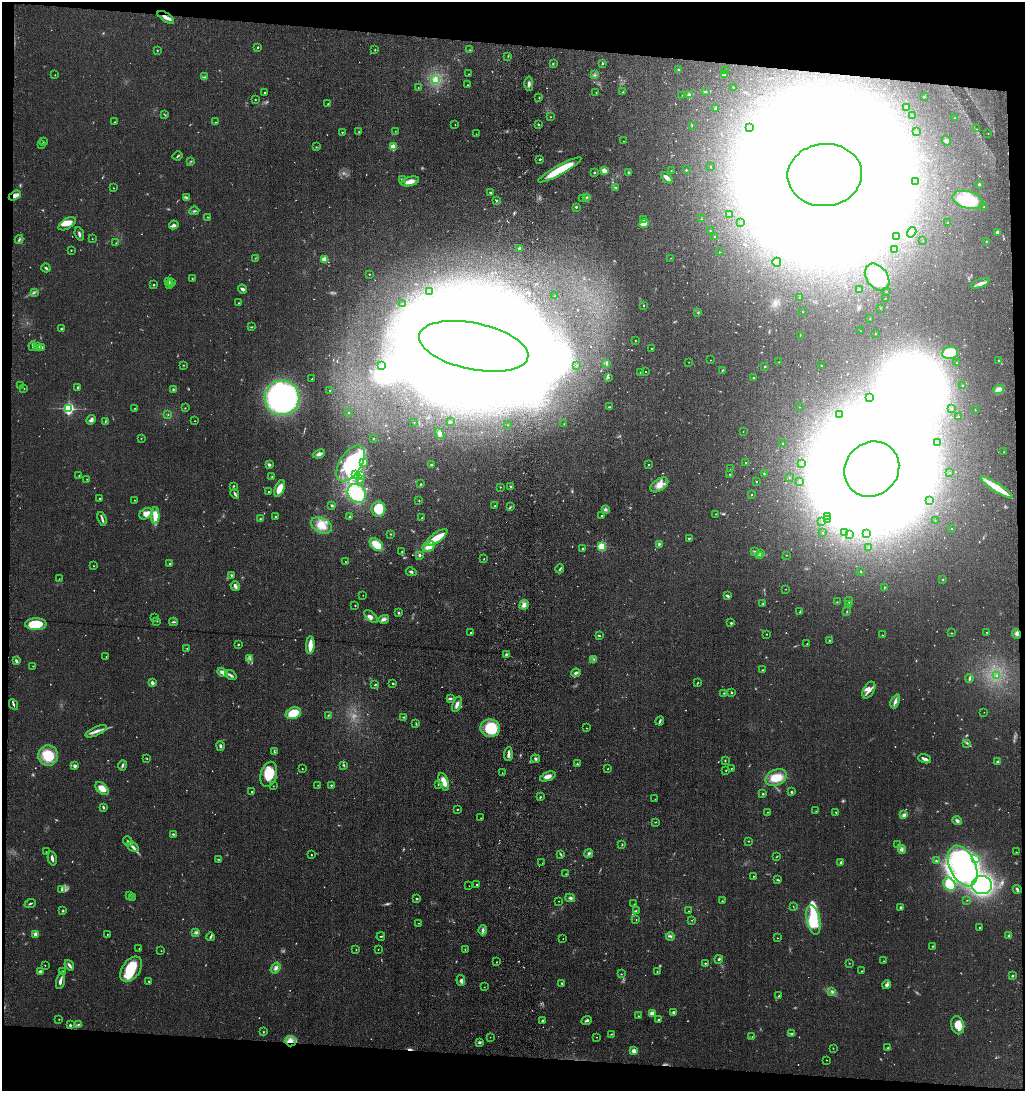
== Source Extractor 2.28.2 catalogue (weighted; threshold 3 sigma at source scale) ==
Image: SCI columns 207-4296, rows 3-4358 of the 4543 x 4361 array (HDU 1 of 3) = the unmasked area's bounding box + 8 px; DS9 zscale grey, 4 x 4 block average (1 PNG px = mean of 4 x 4 image px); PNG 1027 x 1093 px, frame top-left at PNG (2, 2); each listed source drawn as its Kron ellipse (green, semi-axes under 4 px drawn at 4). Shown black and unused: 9% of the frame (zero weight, under 3 of 4 exposures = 5% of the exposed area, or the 3 px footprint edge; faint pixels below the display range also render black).
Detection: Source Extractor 2.28.2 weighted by HDU 2 'WHT'. Background 0.0674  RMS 0.0074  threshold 0.0332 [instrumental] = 3 sigma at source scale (4.5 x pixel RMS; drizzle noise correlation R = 1.50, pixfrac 1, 0.05/0.05 arcsec/px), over >= 5 px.
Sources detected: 916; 56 too faint to see at this stretch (4 x 4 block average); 133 inside a brighter object's white glare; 5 cosmic-ray / hot-pixel residue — neither listed nor drawn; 4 coinciding with a brighter row at this scale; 27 inside a brighter listed object's ellipse — not listed separately; of the other 691, all 500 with FLUX_AUTO >= 1.37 (the completeness limit of this list) listed and drawn (191 fainter detections not listed), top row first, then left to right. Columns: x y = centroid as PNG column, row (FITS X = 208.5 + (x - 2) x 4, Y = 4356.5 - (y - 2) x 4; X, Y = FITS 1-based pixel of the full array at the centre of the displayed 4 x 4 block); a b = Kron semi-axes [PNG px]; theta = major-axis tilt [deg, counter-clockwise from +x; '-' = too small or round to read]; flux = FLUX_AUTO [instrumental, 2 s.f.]
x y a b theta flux
166 17 9 3 -34 22
258 47 2 2 - 4.8
157 50 2 2 - 3.2
375 50 2 2 - 1.9
470 50 2 2 - 1.9
508 56 3 2 - 2.5
553 63 3 2 - 3
602 63 3 2 - 3.9
678 69 2 2 - 6.9
726 71 3 2 - 5
469 74 2 2 - 2.9
55 75 2 2 - 1.6
594 75 2 2 - 2.2
724 75 4 2 - 5.4
205 77 2 2 - 2
435 79 3 3 - 16
529 84 7 3 -88 13
467 85 2 2 - 3.9
418 87 2 2 - 1.6
733 87 2 2 - 4.2
705 91 3 2 - 3
596 92 2 2 - 1.5
623 92 2 2 - 1.6
264 93 2 2 - 6.6
682 95 2 2 - 1.6
689 95 3 3 - 7.6
539 97 2 2 - 1.5
924 97 2 2 - 1.8
255 100 2 2 - 4.5
328 104 2 2 - 3.5
907 107 3 2 - 7.4
715 108 3 2 - 7.2
164 114 3 2 - 2.2
912 115 2 2 - 2.3
550 117 2 2 - 2.6
955 118 2 2 - 1.4
115 122 2 2 - 1.6
215 122 2 2 - 1.9
455 124 2 2 - 1.5
538 124 3 2 - 3.7
692 126 2 2 - 1.7
750 128 2 2 - 1.4
977 129 2 2 - 2.2
359 131 2 2 - 1.5
395 131 2 2 - 1.5
342 132 2 2 - 2.4
916 132 2 2 - 7.7
988 133 2 2 - 2
476 134 3 2 - 2.4
623 141 2 2 - 1.6
946 141 5 3 - 15
43 142 2 2 - 1.9
42 144 2 2 - 2.5
316 147 2 2 - 2.1
393 147 2 2 - 200
177 156 5 2 - 4.4
540 159 2 2 - 11
191 161 2 2 - 1.9
710 167 2 2 - 2.2
560 170 24 4 29 160
671 170 2 2 - 1.6
686 170 2 2 - 4.4
604 171 2 2 - 85
629 172 3 2 - 6.7
594 173 2 2 - 6.3
825 175 37 31 5 41000
667 178 7 3 -45 21
402 180 3 2 - 4.4
410 181 9 4 14 32
916 182 2 2 - 1.8
979 184 2 2 - 11
616 187 2 2 - 2.8
113 188 2 2 - 1.8
490 192 2 2 - 3.9
15 196 6 3 30 35
587 197 2 2 - 2.5
187 198 4 2 - 6.7
583 198 2 2 - 2.2
496 200 2 2 - 2.9
968 200 16 8 -15 170
576 207 2 2 - 5.2
984 207 2 2 - 1.7
194 211 5 2 - 5.9
729 215 2 2 - 24
208 217 2 2 - 2.3
702 219 2 2 - 2.1
644 220 4 2 - 5.3
741 223 2 2 - 2.7
948 223 2 2 - 4
67 224 9 5 31 45
644 224 5 3 - 48
174 225 5 3 - 13
710 231 2 2 - 1.7
912 232 5 2 - 11
997 232 2 2 - 39
79 234 7 2 -72 9.5
715 237 2 2 - 2.4
896 237 3 2 - 4.5
19 239 4 2 - 5.7
92 239 2 2 - 1.7
923 241 2 2 - 1.7
986 241 2 2 - 5.6
116 243 2 2 - 1.8
520 249 2 2 - 14
894 249 2 2 - 2.5
71 250 2 2 - 3.8
719 252 2 2 - 1.6
255 258 2 2 - 1.5
670 258 2 2 - 1.4
324 259 2 2 - 140
777 262 4 3 - 22
46 268 5 2 - 6.2
369 274 2 2 - 5.5
877 277 15 10 -54 210
192 278 2 2 - 2.9
169 281 3 2 - 2.5
172 282 2 2 - 2.1
980 283 10 3 21 18
170 284 3 2 - 5.5
154 285 2 2 - 5.1
243 289 5 3 - 9.1
860 289 3 3 - 5.3
429 291 2 2 - 1.7
886 291 2 2 - 2
34 292 2 2 - 3.5
555 295 2 2 - 1.4
799 298 2 2 - 1.6
885 298 2 2 - 2.5
239 303 3 2 - 2.8
403 303 2 2 - 1.8
644 306 2 2 - 5
880 308 2 2 - 1.6
698 312 4 2 - 2.8
802 312 2 2 - 1.9
870 319 2 2 - 2.4
251 327 4 2 - 2.8
61 329 2 2 - 3.8
861 331 2 2 - 1.8
875 334 2 2 - 2.4
800 335 2 2 - 1.5
635 340 2 2 - 1.9
33 346 5 2 - 7.8
38 346 4 3 - 15
474 346 56 23 -12 22000
42 347 4 2 - 7.1
651 348 2 2 - 2.3
950 353 8 6 10 150
711 360 2 2 - 1.5
998 360 2 2 - 1.7
689 362 2 2 - 2.5
779 362 2 2 - 2.4
606 363 3 2 - 4.2
957 363 2 2 - 4.4
183 365 2 2 - 1.9
577 365 2 2 - 1.7
821 365 2 2 - 4.9
381 366 3 2 - 8.3
765 366 2 2 - 8.4
722 370 3 2 - 3.1
640 372 2 2 - 7
645 372 2 2 - 1.8
608 377 2 2 - 2.9
753 378 2 2 - 3.1
312 379 2 2 - 4
20 385 2 2 - 1.9
962 385 2 2 - 3.1
78 387 2 2 - 8.3
24 388 2 2 - 3.2
173 389 2 2 - 6.1
999 389 5 4 - 18
330 390 2 2 - 2.7
282 398 17 17 - 1100
869 398 2 2 - 1.5
609 407 3 2 - 3.7
799 407 2 2 - 1.5
68 408 2 2 - 870
135 408 2 2 - 2
185 408 2 2 - 1.9
951 409 2 2 - 3.5
975 410 2 2 - 1.9
348 413 2 2 - 2.2
168 414 2 2 - 2.2
839 414 2 2 - 3
958 417 2 2 - 10
91 420 5 3 - 15
195 421 2 2 - 1.7
105 422 3 2 - 3.5
414 422 2 2 - 1.7
450 422 4 2 - 3.7
564 424 2 2 - 1.6
508 425 2 2 - 2.1
743 431 2 2 - 2.5
439 434 6 4 -53 13
141 438 2 2 - 1.9
373 438 3 2 - 1.9
783 443 2 2 - 3
937 443 2 2 - 3
1004 452 2 2 - 1.6
319 454 6 2 21 21
364 462 4 3 - 13
351 463 20 10 57 280
746 463 2 2 - 3.4
802 463 3 2 - 4.7
269 465 3 3 - 8
431 465 3 2 - 4
648 465 2 2 - 5.8
730 469 2 2 - 1.5
872 469 29 26 47 26000
950 472 2 2 - 1.8
356 474 3 2 - 4.7
730 474 3 2 - 3.3
764 474 2 2 - 2.8
361 475 2 2 - 1.5
79 476 2 2 - 1.9
272 477 2 2 - 4.2
789 477 3 2 - 1.9
87 479 2 2 - 1.8
361 479 2 2 - 1.5
800 481 2 2 - 2.9
756 482 2 2 - 4.2
421 484 2 2 - 6.3
659 485 10 5 34 37
233 486 3 2 - 2.9
511 486 3 2 - 5.6
500 487 2 2 - 2.6
996 487 19 4 -32 95
280 488 9 4 69 43
268 492 2 2 - 2.1
357 493 10 8 -49 230
235 494 5 2 - 8.7
752 495 2 2 - 4.2
100 498 2 2 - 4
134 500 2 2 - 2.6
929 500 2 2 - 3.7
419 501 2 2 - 2.4
332 505 3 3 - 4.6
495 506 2 2 - 3.6
510 507 2 2 - 2.5
378 509 8 7 - 93
605 509 4 3 - 8.1
146 514 7 5 34 33
716 514 2 2 - 1.6
155 516 8 3 90 73
601 516 2 2 - 4.2
827 516 2 2 - 1.7
276 517 3 2 - 3.2
350 517 2 2 - 3.9
422 518 2 2 - 8.2
102 519 7 2 -74 10
260 519 3 2 - 2.3
827 520 3 2 - 7.3
935 521 2 2 - 2
822 522 2 2 - 2.5
321 525 11 7 -26 58
952 528 2 2 - 2.1
845 532 2 2 - 1.4
822 533 2 2 - 1.6
867 533 2 2 - 2.1
391 534 2 2 - 1.7
849 534 2 2 - 1.7
436 538 13 5 35 65
689 538 3 2 - 3.5
659 544 3 2 - 6
376 545 7 5 -42 79
429 546 6 5 - 41
602 546 2 2 - 440
869 548 3 2 - 3.4
582 549 3 2 - 5.1
402 551 3 2 - 2.5
755 551 3 2 - 3.4
761 553 3 2 - 4.4
420 555 2 2 - 9.9
760 555 3 2 - 3.7
786 555 2 2 - 2
484 559 2 2 - 2.1
346 562 2 2 - 2.2
170 564 2 2 - 2.5
93 566 2 2 - 2.5
560 569 4 2 - 5.7
861 571 2 2 - 5.8
411 572 5 2 - 6.9
231 575 3 2 - 4.7
59 579 2 2 - 2.2
943 579 2 2 - 2.6
235 586 5 3 - 12
884 587 2 2 - 4.3
786 589 2 2 - 1.4
363 595 2 2 - 1.8
727 596 4 2 - 7.1
849 601 4 2 - 5.4
837 602 2 2 - 2.2
763 604 2 2 - 3.4
355 605 2 2 - 3.5
524 605 5 4 - 17
849 605 2 2 - 1.7
800 611 3 2 - 2.5
847 612 2 2 - 2.5
399 613 2 2 - 5.8
155 617 2 2 - 2.2
371 617 8 4 -40 15
384 619 5 3 - 16
157 621 2 2 - 2.3
173 622 4 2 - 6.8
731 623 2 2 - 13
36 624 11 6 0 110
471 632 2 2 - 7.1
986 632 2 2 - 1.8
952 633 3 2 - 2.2
767 634 2 2 - 3.8
1016 634 5 2 - 9.1
882 635 2 2 - 2.1
599 636 3 2 - 4.5
829 640 2 2 - 2.8
238 644 2 2 - 3.5
807 644 2 2 - 1.8
310 645 9 2 86 61
187 648 2 2 - 2.2
506 654 3 2 - 5.1
106 656 2 2 - 2
250 659 2 2 - 4.7
594 659 2 2 - 1.8
16 661 3 2 - 9.5
33 666 3 2 - 1.7
763 670 2 2 - 2.8
223 672 5 3 - 25
576 673 4 3 - 10
231 675 6 2 -34 9.8
997 675 2 2 - 2.7
969 678 4 2 - 7
152 683 2 2 - 18
393 683 2 2 - 4.4
697 683 3 2 - 2.8
375 685 4 2 - 2.6
869 690 9 5 59 25
731 692 3 2 - 3.7
724 693 2 2 - 2.5
450 698 4 2 - 8.8
895 701 7 3 66 15
14 704 5 2 - 6.1
457 704 8 3 69 19
984 712 2 2 - 1.6
293 713 8 5 24 110
328 715 4 2 - 2.6
404 717 2 2 - 3
660 721 4 2 - 7.3
416 724 3 2 - 3.7
490 728 10 8 -10 200
586 728 2 2 - 1.6
96 731 11 3 25 21
967 743 3 2 - 4.8
220 746 5 2 - 8.1
274 752 3 2 - 4.2
508 754 7 2 85 19
48 755 10 10 - 130
147 759 2 2 - 2.6
535 759 4 2 - 6.8
925 759 7 2 -17 17
725 760 3 2 - 2.6
998 762 2 2 - 43
577 764 2 2 - 4.9
122 765 5 2 - 6.8
344 765 3 2 - 3.7
75 766 3 2 - 12
731 768 2 2 - 1.8
302 769 2 2 - 2.9
608 769 2 2 - 2.1
726 770 2 2 - 2.3
502 773 2 2 - 2.1
269 774 13 8 76 92
548 776 8 4 22 26
776 778 11 7 26 83
444 782 9 4 -70 47
438 784 3 2 - 5.9
318 785 2 2 - 2
331 785 2 2 - 5.7
273 786 2 2 - 1.5
102 789 8 5 -43 43
252 792 2 2 - 3.5
791 792 2 2 - 4
763 794 2 2 - 4.9
540 797 2 2 - 3.8
655 799 2 2 - 1.4
103 807 3 2 - 5.7
457 809 2 2 - 4.2
816 811 2 2 - 1.6
768 812 2 2 - 1.5
836 813 3 2 - 3
904 815 4 3 - 12
481 818 2 2 - 3.5
957 821 4 3 - 12
655 822 3 2 - 2.4
173 834 4 2 - 4.4
128 841 5 2 - 7.1
748 841 2 2 - 2.7
622 845 2 2 - 2.4
898 845 2 2 - 1.5
133 847 6 3 -30 14
902 849 4 2 - 7.6
46 852 2 2 - 2.5
1016 852 2 2 - 3.5
589 853 4 3 - 9.1
311 855 2 2 - 5.6
561 855 4 2 - 4
777 856 3 2 - 2.3
52 858 7 2 -76 12
219 859 2 2 - 2.3
975 859 4 2 - 7.3
936 861 3 2 - 3.9
841 862 3 2 - 5.5
542 863 2 2 - 2.1
963 866 21 13 -65 870
566 874 2 2 - 1.7
753 876 2 2 - 2.9
778 880 4 2 - 4.3
949 884 7 5 -53 110
477 885 2 2 - 4.1
982 885 10 9 - 820
469 886 2 2 - 1.5
1017 889 4 2 - 11
62 890 4 2 - 5.7
129 896 3 2 - 2.1
132 897 3 2 - 3.8
570 898 5 3 - 8.8
417 899 2 2 - 11
967 900 2 2 - 1.5
559 901 2 2 - 1.5
722 901 2 2 - 2.6
30 903 6 2 22 4.9
634 904 2 2 - 1.8
793 906 2 2 - 1.6
900 907 3 2 - 4.4
63 911 2 2 - 4.2
636 911 2 2 - 2
689 911 2 2 - 2.6
636 919 2 2 - 1.7
692 920 2 2 - 1.7
813 920 15 6 -78 140
419 923 2 2 - 1.6
979 927 2 2 - 6.6
483 930 5 3 - 11
196 932 3 3 - 7.4
36 934 2 2 - 90
107 934 2 2 - 2.1
381 936 4 2 - 3.8
670 936 4 2 - 6.5
1009 936 3 2 - 4.4
210 937 4 2 - 6.5
777 938 2 2 - 2.1
563 939 2 2 - 1.7
932 946 3 2 - 2.3
139 948 2 2 - 2.9
356 949 2 2 - 2.1
378 950 2 2 - 1.4
465 950 2 2 - 1.6
161 951 2 2 - 2.1
719 959 4 2 - 5.8
884 961 2 2 - 1.6
496 962 2 2 - 3.1
705 963 2 2 - 4.5
849 963 2 2 - 1.7
45 965 2 2 - 1.7
69 965 6 2 -53 15
276 968 6 4 55 15
131 969 14 9 55 140
40 971 3 2 - 6.4
63 971 3 2 - 8.1
657 971 2 2 - 2.8
862 971 2 2 - 4.8
621 974 2 2 - 2.2
1012 976 3 2 - 4.9
461 980 5 4 - 13
60 981 8 2 77 17
149 981 2 2 - 3
562 983 2 2 - 4.6
887 985 4 4 - 12
484 987 2 2 - 1.5
832 991 4 2 - 7
779 996 3 2 - 4.5
673 1012 3 2 - 6.8
652 1013 4 3 - 24
638 1016 2 2 - 2.7
59 1019 2 2 - 2.2
658 1020 2 2 - 6.6
542 1021 3 2 - 4.1
587 1021 6 3 23 8.1
78 1024 3 2 - 3.9
70 1025 2 2 - 22
958 1025 9 6 -75 58
263 1032 2 2 - 2.3
611 1034 3 2 - 3.3
792 1034 3 2 - 5
490 1037 2 2 - 2.3
597 1037 2 2 - 1.8
752 1037 2 2 - 2.1
291 1041 5 5 - 26
480 1042 3 3 - 5.6
833 1048 2 2 - 1.9
888 1048 3 2 - 4.3
634 1051 2 2 - 91
827 1060 2 2 - 1.6
Overlapping masked pixels (flux is a lower limit): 3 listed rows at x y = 166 17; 15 196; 291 1041
Diffuse or blended objects may show on this block-average render without a row.